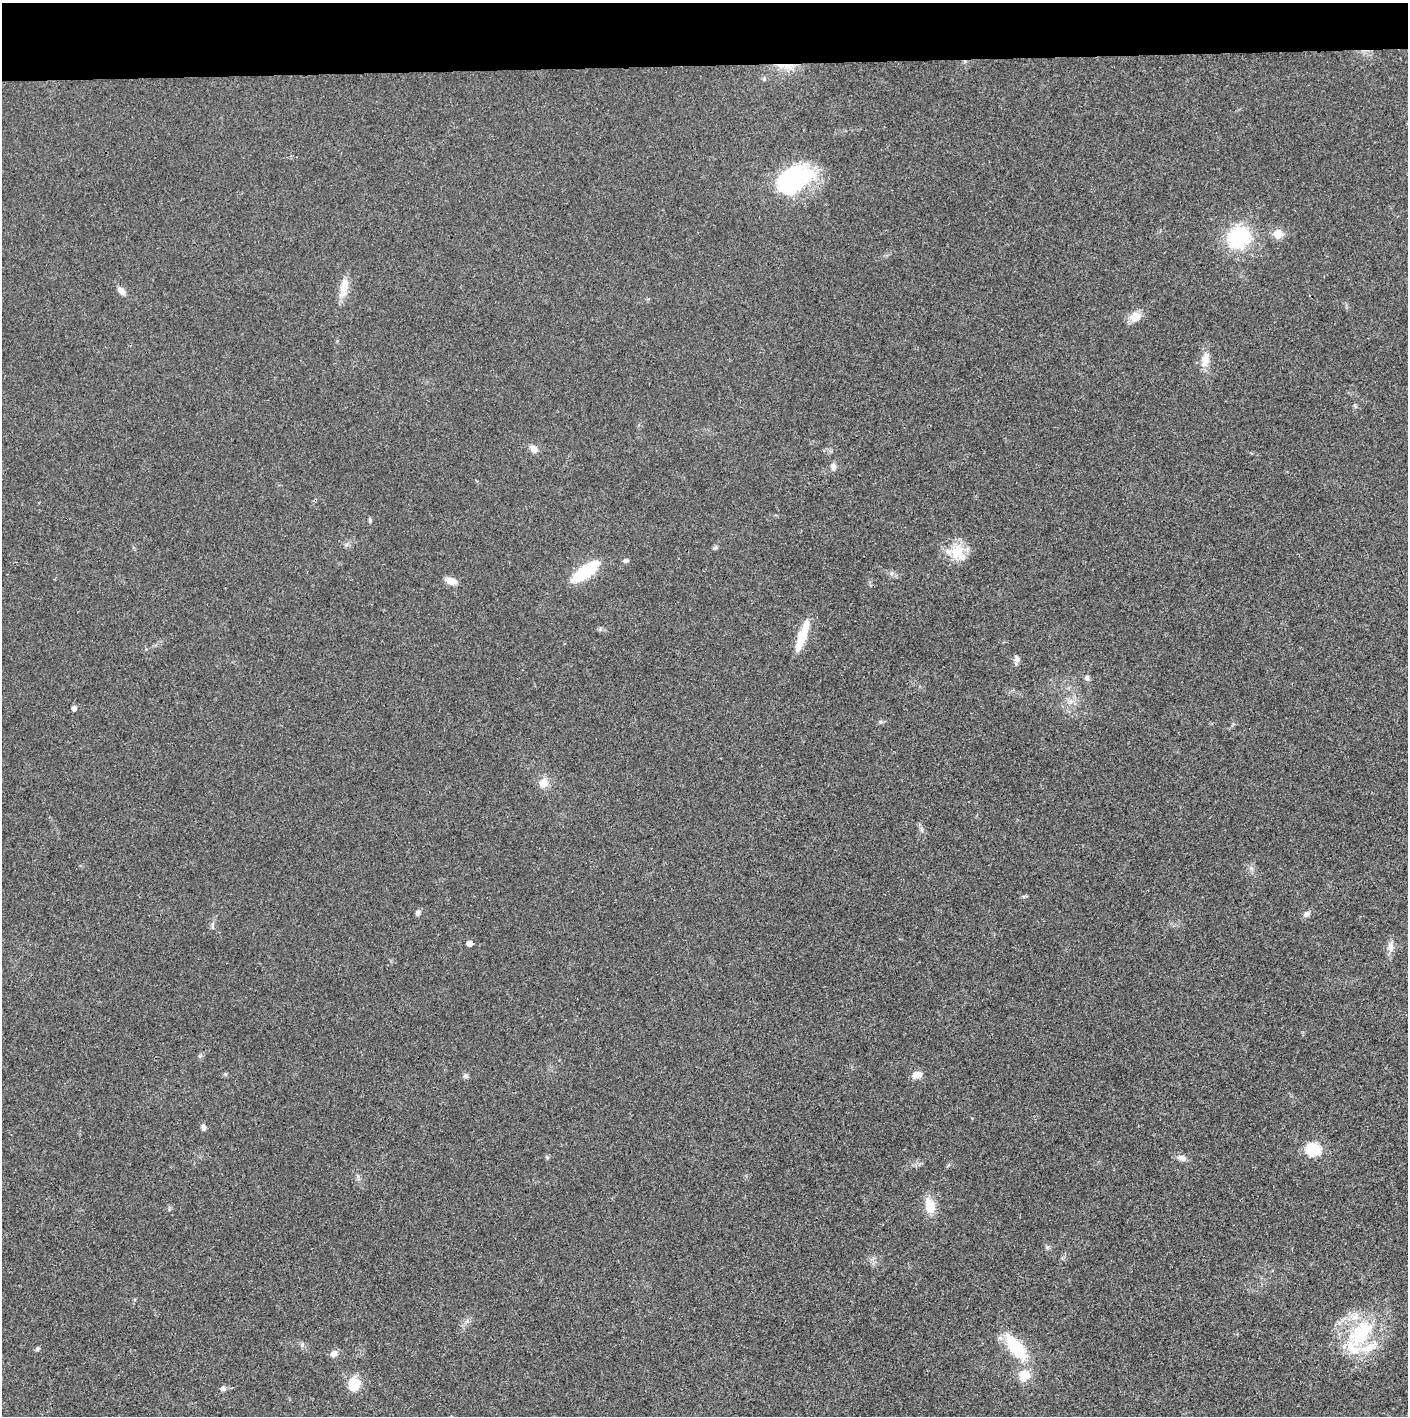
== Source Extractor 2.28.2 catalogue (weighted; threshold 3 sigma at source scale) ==
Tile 2 of 3 x 3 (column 2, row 1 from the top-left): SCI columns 1410-2815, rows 2830-4243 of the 4221 x 4243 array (HDU 1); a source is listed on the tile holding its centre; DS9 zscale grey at full resolution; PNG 1410 x 1418 px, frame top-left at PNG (2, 3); no overlay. Shown black and unused: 4% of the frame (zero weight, under 3 of 4 exposures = <1% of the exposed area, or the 3 px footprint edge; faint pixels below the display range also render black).
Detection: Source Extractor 2.28.2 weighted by HDU 2 'WHT'; one run over the whole footprint, this tile lists its part. Background 0.0193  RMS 0.005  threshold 0.0225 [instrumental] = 3 sigma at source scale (4.5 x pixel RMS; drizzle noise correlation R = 1.50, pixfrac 1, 0.05/0.05 arcsec/px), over >= 5 px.
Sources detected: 47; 1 inside a brighter object's white glare — not listed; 3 inside a brighter listed object's ellipse — not listed separately; the other 43 listed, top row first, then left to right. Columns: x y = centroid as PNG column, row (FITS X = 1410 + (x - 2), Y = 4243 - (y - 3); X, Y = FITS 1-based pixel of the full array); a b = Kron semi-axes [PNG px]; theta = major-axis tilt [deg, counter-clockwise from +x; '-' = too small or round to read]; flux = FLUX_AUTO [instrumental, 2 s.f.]
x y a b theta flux
786 65 28 4 1 4.8
764 79 6 4 -46 0.74
791 180 52 25 23 49
1278 234 6 6 - 13
1238 237 26 21 40 35
344 288 26 9 76 7
121 291 11 6 -48 2.8
1135 316 16 11 24 5.2
1205 360 21 9 77 5.7
533 449 10 8 -46 2.7
833 466 9 7 -79 1.9
370 521 6 4 -89 0.76
715 548 6 4 19 0.77
957 552 24 17 72 11
625 561 6 6 - 1
585 571 31 11 35 25
451 581 13 7 -20 4.6
802 636 38 8 70 13
1017 659 10 6 -66 1.6
1087 678 7 7 - 1.3
1070 701 7 5 0 1.5
74 708 5 5 - 1.9
880 722 6 4 19 0.79
543 783 14 11 61 4.5
418 913 7 6 - 1.4
1306 914 8 7 - 1.5
212 925 8 4 89 1
469 943 5 5 - 3.1
1390 947 14 6 -87 2.8
917 1074 10 7 12 4.5
465 1076 7 5 -21 1.1
203 1127 8 5 -82 1.5
1313 1149 13 11 -2 17
1182 1158 14 7 -17 2.5
930 1206 21 12 -74 8.1
1360 1334 44 25 49 36
302 1345 6 5 - 1
1016 1347 27 11 -53 27
37 1349 6 5 - 0.79
334 1353 8 7 - 2.7
1024 1375 13 12 - 7.5
354 1384 15 13 84 10
223 1388 7 7 - 1.4
Overlapping masked pixels (flux is a lower limit): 1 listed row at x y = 786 65